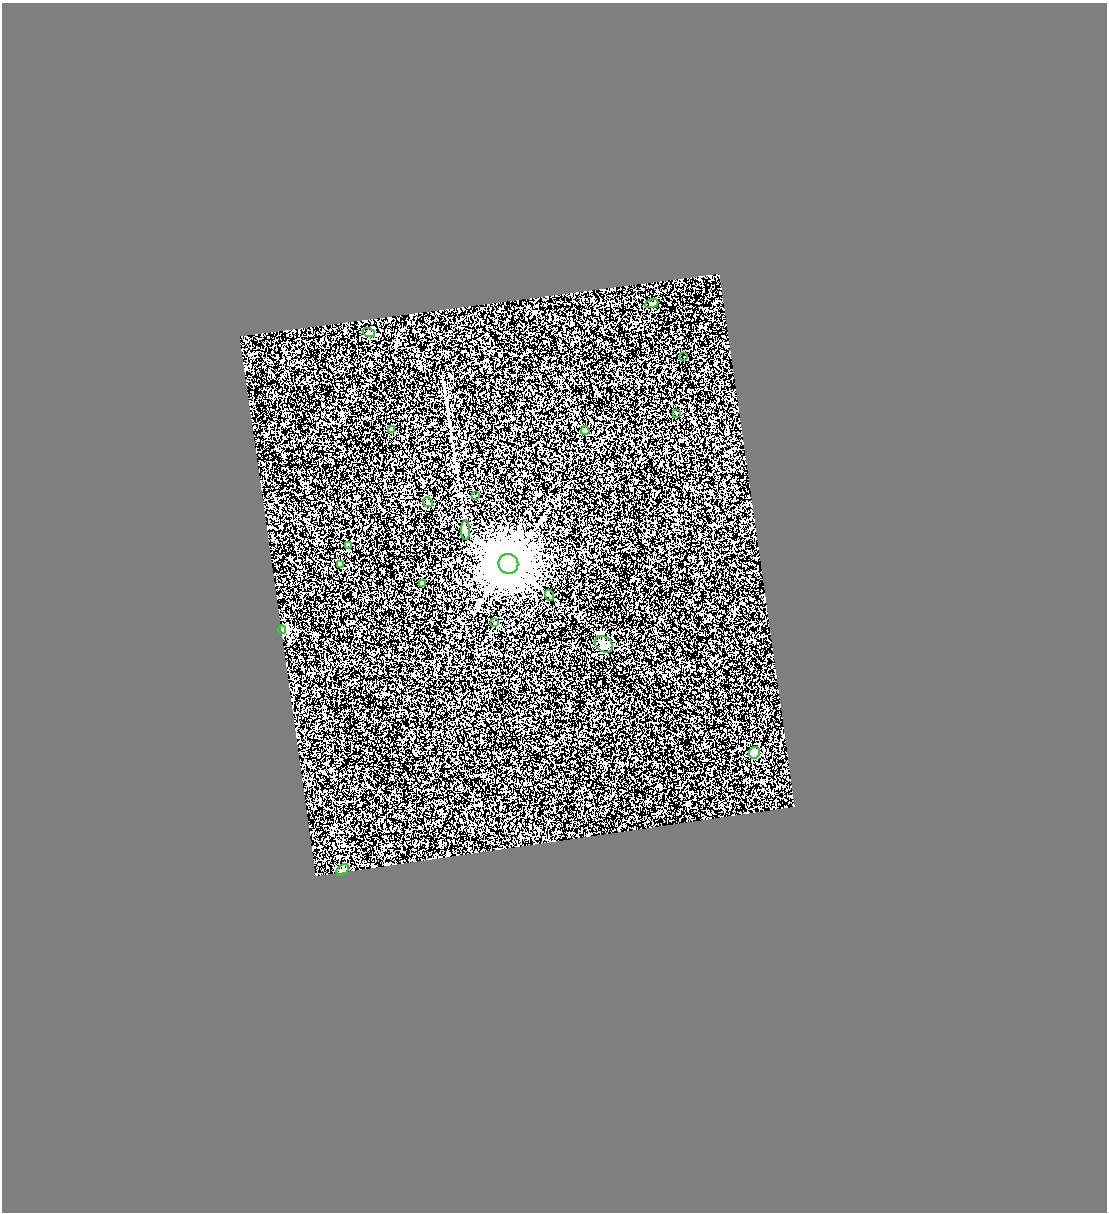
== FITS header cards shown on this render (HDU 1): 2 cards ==
NAXIS1  =                 1105
NAXIS2  =                 1210

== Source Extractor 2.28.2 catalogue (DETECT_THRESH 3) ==
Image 1105 x 1210 px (HDU 1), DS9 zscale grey, 1 PNG px = 1 image px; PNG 1109 x 1214 px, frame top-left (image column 1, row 1210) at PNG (2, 3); each listed source drawn as its Kron ellipse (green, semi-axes under 4 px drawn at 4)
Background 0.469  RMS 0.52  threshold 1.55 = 3 sigma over >= 5 px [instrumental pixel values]
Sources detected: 19; all 19 listed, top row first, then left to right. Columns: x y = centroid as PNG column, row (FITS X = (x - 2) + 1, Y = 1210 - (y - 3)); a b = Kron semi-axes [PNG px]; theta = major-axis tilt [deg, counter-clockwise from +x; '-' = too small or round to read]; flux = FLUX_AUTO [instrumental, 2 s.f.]
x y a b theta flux
652 303 7 3 19 44
369 333 6 4 -18 47
684 356 2 2 - 28
676 414 3 3 - 85
391 429 4 3 - 270
585 431 4 4 - 530
475 495 3 3 - 39
428 502 5 4 - 45
466 530 9 4 -89 77
349 545 3 2 - 28
340 564 4 3 - 100
508 564 10 9 - 230000
422 584 3 3 - 60
549 595 5 3 - 33
495 623 4 3 - 82
282 630 4 4 - 1700
604 644 10 7 -38 140
754 753 6 5 - 260
343 870 7 5 41 58